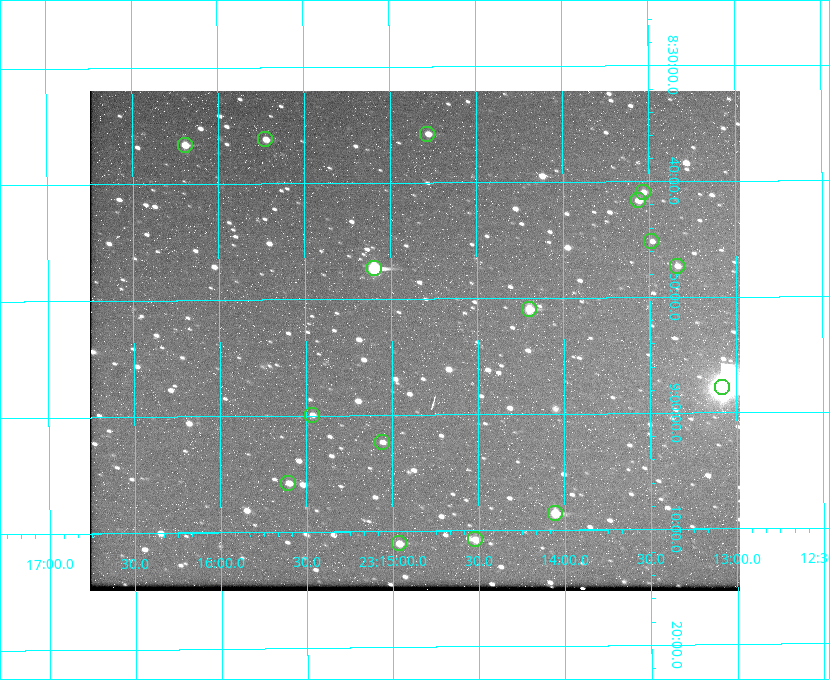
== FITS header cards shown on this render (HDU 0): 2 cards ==
NAXIS1  =                  650 / Width of table row in bytes
NAXIS2  =                  500 / Number of rows in table

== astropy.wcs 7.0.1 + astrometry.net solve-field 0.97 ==
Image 650 x 500 px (HDU 0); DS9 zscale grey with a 90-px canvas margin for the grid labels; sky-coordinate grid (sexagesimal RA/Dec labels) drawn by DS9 from the SOLVED WCS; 16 Tycho-2 reference stars matched to detected sources circled (green)
Header WCS: none
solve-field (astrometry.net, Tycho-2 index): SOLVED blind (the file carries no WCS)
Solved WCS: RA---TAN-SIP/DEC--TAN-SIP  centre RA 23:14:52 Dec +08:54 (348.72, +8.89 deg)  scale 5.17 arcsec/px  FOV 56.0' x 43.1'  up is -180 deg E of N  parity flipped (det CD > 0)
(file carries no celestial WCS; the grid is the blind solution)
Tycho-2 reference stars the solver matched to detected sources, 16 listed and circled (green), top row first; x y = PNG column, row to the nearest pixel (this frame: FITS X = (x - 90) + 1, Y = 500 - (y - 91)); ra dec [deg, ICRS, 3 dp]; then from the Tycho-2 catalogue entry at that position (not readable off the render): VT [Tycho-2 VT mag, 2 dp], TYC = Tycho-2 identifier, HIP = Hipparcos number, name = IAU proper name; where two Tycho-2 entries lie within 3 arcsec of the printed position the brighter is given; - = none
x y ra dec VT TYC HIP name
427 134 348.695 +8.597 11.30 1161-1571-1 - -
265 139 348.931 +8.603 11.18 1161-1110-1 - -
185 145 349.048 +8.610 11.72 1161-1223-1 - -
643 192 348.383 +8.682 11.92 1161-890-1 - -
638 200 348.391 +8.694 11.47 1161-728-1 - -
651 241 348.371 +8.753 12.36 1161-1249-1 - -
677 266 348.335 +8.788 11.88 1161-938-1 - -
374 268 348.775 +8.789 8.97 1161-884-1 114784 -
529 309 348.550 +8.849 10.80 1161-574-1 - -
722 387 348.271 +8.963 6.92 1161-1161-1 114608 -
312 415 348.866 +8.999 11.82 1161-694-1 - -
382 442 348.765 +9.039 11.87 1161-1547-1 - -
288 483 348.901 +9.097 11.97 1161-534-1 - -
555 513 348.514 +9.143 10.38 1161-1071-1 - -
475 539 348.631 +9.180 11.26 1161-1559-1 - -
399 543 348.741 +9.184 11.62 1161-452-1 - -